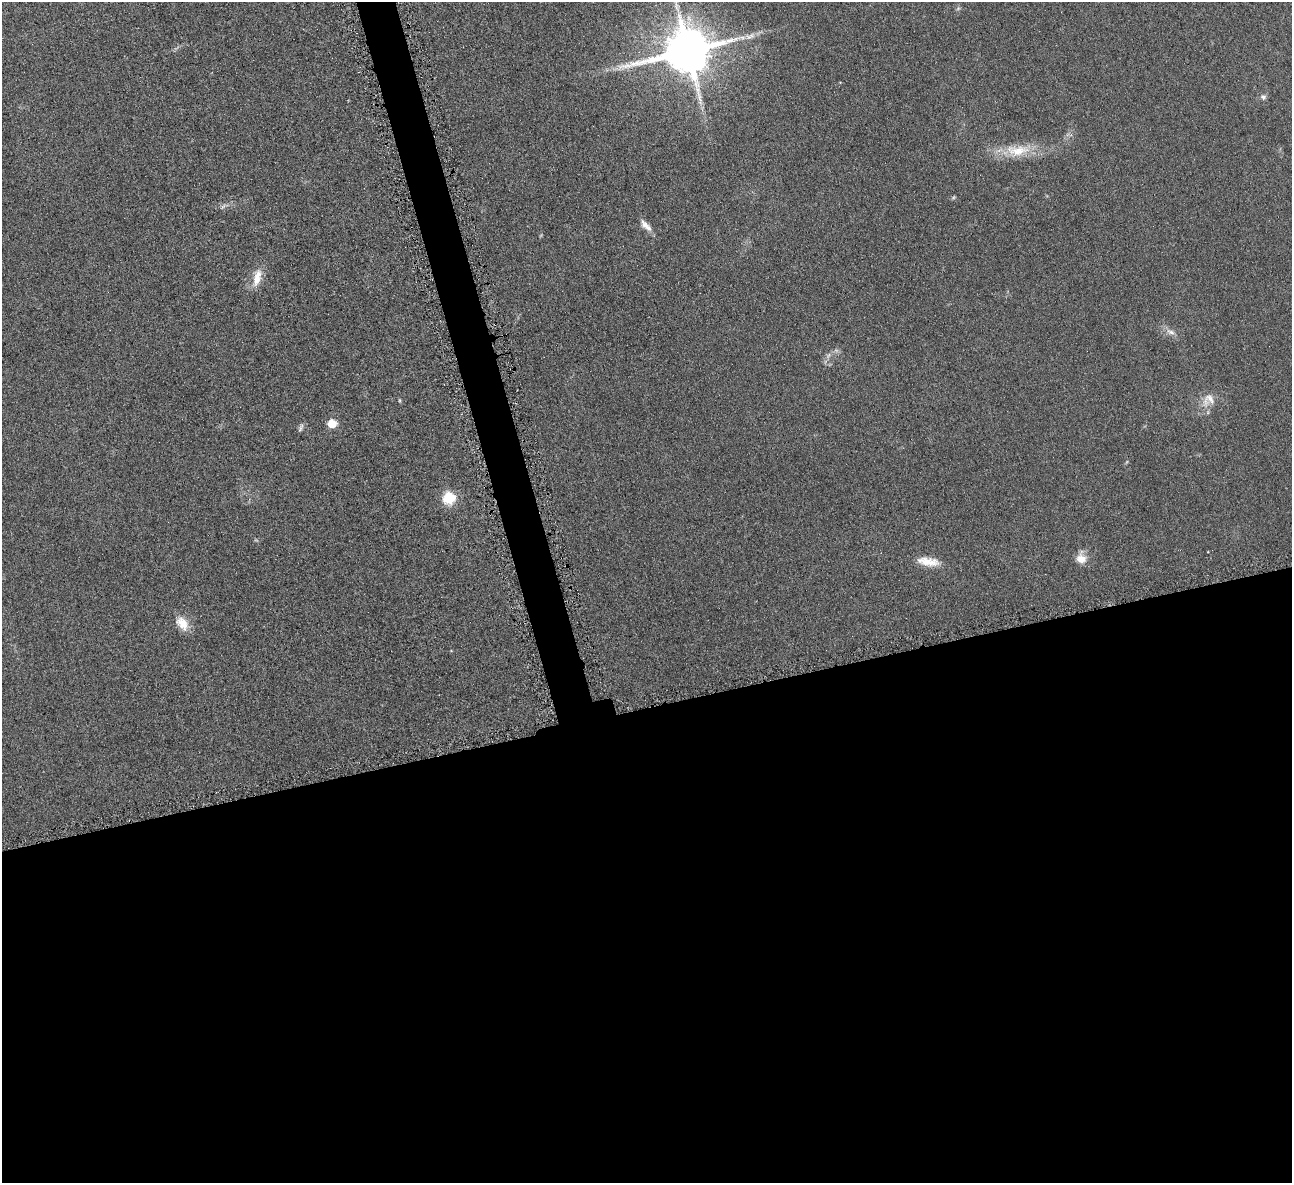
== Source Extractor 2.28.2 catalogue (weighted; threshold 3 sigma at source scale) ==
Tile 15 of 4 x 4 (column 3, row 4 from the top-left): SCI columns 2587-3876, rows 156-1336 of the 5171 x 5154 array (HDU 1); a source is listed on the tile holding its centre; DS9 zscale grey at full resolution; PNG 1294 x 1185 px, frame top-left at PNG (2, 2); no overlay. Shown black and unused: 42% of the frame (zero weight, under 4 of 8 exposures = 1% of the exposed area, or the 3 px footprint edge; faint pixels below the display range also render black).
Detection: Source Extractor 2.28.2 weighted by HDU 2 'WHT'; one run over the whole footprint, this tile lists its part. Background 0.0978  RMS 0.0094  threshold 0.0383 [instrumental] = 3 sigma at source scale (4.09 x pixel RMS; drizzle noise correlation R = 1.36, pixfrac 0.8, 0.05/0.05 arcsec/px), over >= 5 px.
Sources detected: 17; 1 too faint to see at this stretch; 1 long thin detection or spike segment (spike, bleed or trail) — not listed; the other 15 listed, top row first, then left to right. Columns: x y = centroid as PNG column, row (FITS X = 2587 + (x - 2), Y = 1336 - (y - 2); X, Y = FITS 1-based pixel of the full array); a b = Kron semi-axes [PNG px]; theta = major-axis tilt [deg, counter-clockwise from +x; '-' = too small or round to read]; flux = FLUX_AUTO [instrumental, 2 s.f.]
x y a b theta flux
687 51 15 13 13 4100
1263 97 7 6 - 2.7
1017 151 37 16 2 28
223 206 9 3 45 1.6
646 225 19 7 -45 6.7
257 278 25 10 73 13
1171 332 14 6 -29 5
399 400 6 3 -71 0.97
1208 400 22 16 44 13
332 423 5 5 - 30
301 428 13 4 64 2.3
448 498 6 6 - 93
1081 558 15 13 -83 9.1
928 561 30 11 -8 14
182 623 19 12 -52 13
Isophote crosses this tile's border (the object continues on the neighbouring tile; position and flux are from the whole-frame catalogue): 1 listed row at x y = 687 51